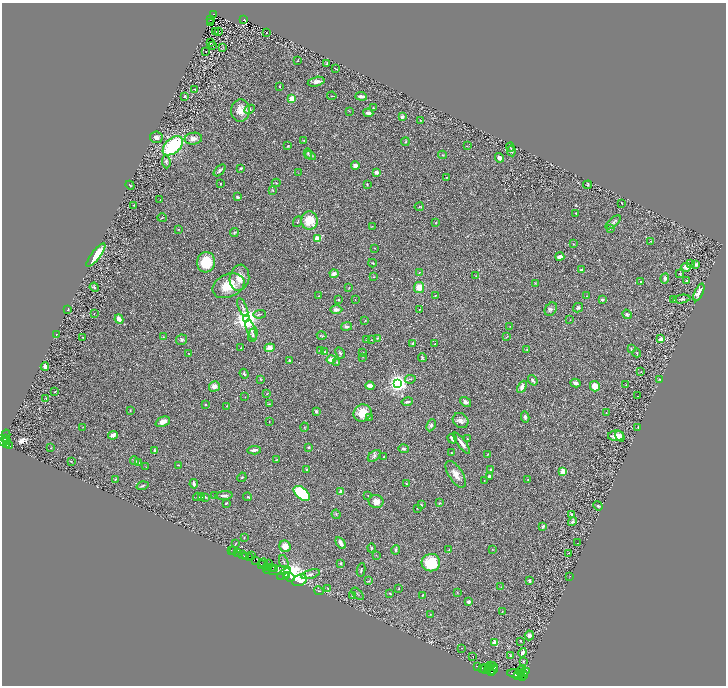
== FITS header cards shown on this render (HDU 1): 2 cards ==
NAXIS1  =                 1448
NAXIS2  =                 1367

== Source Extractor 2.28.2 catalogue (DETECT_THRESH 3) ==
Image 1448 x 1367 px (HDU 1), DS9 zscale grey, zoomed out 1/2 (1 PNG px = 2 x 2 image px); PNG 728 x 688 px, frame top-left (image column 1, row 1366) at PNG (2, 3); each listed source drawn as its Kron ellipse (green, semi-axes under 4 px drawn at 4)
Background 0.391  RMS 0.028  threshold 0.0835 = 3 sigma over >= 5 px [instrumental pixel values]
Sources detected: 350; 34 cannot appear on this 1/2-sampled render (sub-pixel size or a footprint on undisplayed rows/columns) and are neither listed nor drawn; the other 316 listed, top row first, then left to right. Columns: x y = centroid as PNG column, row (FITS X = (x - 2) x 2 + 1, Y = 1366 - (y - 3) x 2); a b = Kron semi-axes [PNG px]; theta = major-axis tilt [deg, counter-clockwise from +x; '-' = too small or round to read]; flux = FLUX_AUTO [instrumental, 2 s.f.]
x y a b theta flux
213 14 3 3 - 60
244 19 3 2 - 59
211 20 2 1 - 2.2
211 23 2 1 - 1.9
218 31 3 1 - 63
216 32 2 1 - 2.4
266 33 2 2 - 1.9
210 43 3 1 - 1.2
212 45 3 3 - 2.3
223 47 3 2 - 2.6
206 52 2 1 - 41
298 60 2 1 - 2.6
326 63 3 1 - 2
335 68 3 1 - 2.2
316 82 8 4 13 22
280 86 3 2 - 4.1
195 89 2 2 - 5.8
185 96 3 3 - 5.3
332 96 4 2 - 3.6
361 96 6 2 -5 24
292 99 4 3 - 63
373 108 2 2 - 3.9
250 109 5 4 - 8.7
240 110 11 9 85 58
349 111 3 2 - 1.8
368 113 5 3 - 17
402 117 2 2 - 44
421 120 2 2 - 2.3
156 137 6 5 - 20
193 139 9 6 7 29
304 140 3 2 - 3.8
405 142 4 3 - 5.4
173 146 12 7 41 460
288 146 4 3 - 5.2
467 146 2 2 - 1.9
510 147 4 2 - 5.1
511 151 5 4 - 9.1
308 153 5 3 - 6.2
310 155 6 4 -29 9.6
442 155 4 2 - 3.4
499 158 5 4 - 18
166 162 6 3 -84 12
355 166 4 4 - 21
241 168 4 3 - 6.3
220 170 7 3 43 9.9
376 172 4 3 - 20
298 173 2 1 - 1.5
447 177 3 2 - 2.6
220 183 2 2 - 5.1
276 183 4 2 - 5.1
367 184 3 2 - 3.2
130 185 5 2 - 4.2
588 185 4 2 - 3.6
273 190 3 2 - 3.6
238 197 4 3 - 8.8
160 200 3 2 - 3
622 203 2 1 - 2.2
134 205 2 1 - 1.4
419 207 4 3 - 6
576 213 3 2 - 5
162 218 4 1 - 2.6
309 220 9 8 - 120
298 222 6 2 70 4.4
613 222 9 4 42 14
436 223 3 2 - 2.1
372 226 3 2 - 2.3
610 228 3 2 - 4.4
179 229 3 3 - 3.6
234 232 4 3 - 5.2
317 239 3 3 - 180
651 241 3 2 - 2.7
573 244 3 2 - 2.4
374 248 2 2 - 1.9
96 255 14 4 52 150
560 257 4 3 - 20
206 262 10 9 - 130
373 263 4 2 - 4.9
691 264 2 1 - 5.4
696 264 3 3 - 19
686 267 5 4 - 32
582 270 3 3 - 5.2
419 273 2 1 - 2.1
334 274 4 3 - 24
680 274 4 3 - 4.1
476 276 2 2 - 1.6
374 277 3 2 - 2.8
239 278 13 9 81 63
665 278 5 4 - 12
686 280 2 1 - 3
640 281 2 2 - 12
535 283 3 3 - 3.6
228 286 17 11 24 120
94 287 5 3 - 6.5
349 288 3 2 - 2.4
419 288 5 5 - 54
699 292 9 4 66 42
435 295 3 2 - 2.6
319 296 2 1 - 3.6
586 296 2 2 - 2.1
682 299 8 3 9 8.4
338 300 3 3 - 4.5
355 300 2 1 - 2.9
602 300 2 2 - 33
674 300 2 1 - 2.3
243 307 10 3 -67 12
578 308 5 4 - 11
551 309 7 5 52 12
68 310 2 2 - 3.2
336 310 6 4 -1 22
419 310 3 2 - 2.8
94 313 2 2 - 1.8
260 314 6 3 4 7.7
627 314 5 3 - 9.4
119 319 5 3 - 37
247 319 4 4 - 5200
570 320 2 1 - 1.6
365 321 3 2 - 2.4
510 326 2 2 - 1.7
347 327 6 3 10 14
251 330 11 3 -70 16
56 334 2 1 - 1.6
253 335 8 4 77 14
322 336 5 2 - 4.7
83 337 2 1 - 1.4
164 337 3 3 - 3.9
506 337 4 2 - 3.5
377 338 4 3 - 3.9
366 339 2 2 - 2.7
661 339 2 2 - 63
182 340 5 5 - 10
371 340 2 2 - 1.7
412 343 2 2 - 9
434 344 3 2 - 3
241 348 2 2 - 2.7
270 348 5 4 - 37
631 349 4 2 - 4.1
320 350 2 2 - 3.2
527 350 2 2 - 2
325 352 3 3 - 5.4
188 353 2 2 - 2
340 353 6 3 -62 12
362 353 3 1 - 1.7
637 353 4 2 - 4.5
363 357 3 2 - 1.7
422 357 4 3 - 7.2
331 359 4 3 - 42
289 360 3 2 - 7.4
337 362 3 2 - 2.8
45 367 4 3 - 17
641 372 3 1 - 1.6
244 374 5 3 - 9
261 379 4 2 - 4.3
410 379 5 2 - 5.3
659 379 3 2 - 3.1
533 380 5 3 - 14
398 383 4 3 - 3400
575 383 5 3 - 18
626 385 2 1 - 1.4
214 386 5 5 - 31
370 386 4 3 - 25
595 386 5 5 - 69
522 387 7 3 64 19
55 392 4 2 - 4
267 394 4 2 - 2.8
637 396 2 1 - 1
245 397 2 2 - 2
46 398 3 2 - 2.6
407 402 6 3 10 11
465 402 6 4 -36 15
206 404 3 2 - 5.1
269 404 3 2 - 3.2
227 406 3 2 - 2.3
130 410 3 2 - 2.7
316 411 3 3 - 13
362 413 9 8 - 78
606 413 2 2 - 3.3
369 417 2 2 - 2.4
525 417 5 3 - 12
461 421 8 7 - 23
163 422 7 5 22 36
269 422 2 2 - 1.8
431 425 6 4 64 12
83 427 3 1 - 1.9
304 427 4 2 - 3.9
638 428 2 1 - 2.6
6 434 5 2 - 40
113 435 5 3 - 27
616 436 8 5 0 59
620 436 6 4 -55 38
6 439 4 2 - 170
452 439 5 2 - 20
467 439 2 1 - 2.3
6 441 4 2 - 160
3 442 3 1 - 14
462 443 13 3 -53 28
7 445 2 2 - 240
9 446 3 1 - 170
309 447 4 3 - 4
51 448 3 1 - 1.8
403 449 5 3 - 10
155 450 4 3 - 9
254 450 7 2 4 18
452 453 2 2 - 3
488 454 3 2 - 2.8
374 456 7 4 39 13
384 457 2 2 - 17
276 460 3 2 - 2.9
71 461 3 2 - 2.1
134 461 4 3 - 9.2
138 462 3 3 - 3.6
179 465 3 2 - 4.1
146 467 3 1 - 1.7
307 469 2 2 - 19
491 470 3 2 - 9.9
563 472 4 3 - 93
456 474 15 7 -57 45
489 476 3 3 - 12
242 477 5 3 - 4.7
528 479 3 3 - 4.1
115 480 3 2 - 4
484 481 2 1 - 1.5
406 483 3 2 - 3.3
194 484 5 2 - 15
143 486 6 2 16 6
341 492 2 2 - 95
302 493 9 5 -40 260
368 495 2 2 - 2.9
202 496 2 2 - 2.8
214 496 2 2 - 5
224 496 8 3 6 18
197 497 4 2 - 3.7
205 497 4 2 - 5.8
248 497 4 3 - 5.2
376 501 7 6 - 38
226 503 3 2 - 5
440 503 3 3 - 4.2
421 505 2 2 - 4.1
598 506 5 3 - 6.9
417 508 2 1 - 2
336 514 5 3 - 5.8
572 514 3 3 - 5.9
572 522 5 4 - 9.9
543 527 4 3 - 9.1
244 537 3 2 - 2
341 543 6 4 -59 24
577 543 2 1 - 1.3
235 544 4 2 - 2.4
285 546 6 5 - 57
371 548 4 4 - 5.6
492 549 3 2 - 2.4
231 550 2 1 - 4.9
396 550 5 3 - 9.1
449 550 4 3 - 6.6
234 551 2 1 - 25
238 553 2 2 - 140
569 553 2 2 - 2
242 554 3 2 - 400
376 555 3 3 - 2.7
245 556 3 2 - 85
251 556 2 1 - 13
250 558 3 1 - 46
255 561 3 2 - 110
284 562 7 3 -71 7.8
263 563 4 2 - 410
341 563 4 3 - 5
431 563 9 9 - 200
261 564 3 1 - 210
269 564 3 2 - 330
268 567 2 1 - 190
271 567 2 2 - 280
275 568 3 2 - 700
277 570 14 3 3 490
361 570 7 2 82 5.7
284 574 8 4 35 770
311 574 10 4 15 18
287 575 2 1 - 420
570 576 2 1 - 0.96
290 577 5 2 - 7200
300 580 7 5 26 290
369 581 3 2 - 3.4
529 581 3 3 - 6.3
501 587 3 2 - 2.1
328 589 4 2 - 3.8
399 589 4 3 - 5.4
319 591 5 2 - 3.6
457 592 2 2 - 2.4
390 593 2 2 - 4.6
358 594 7 1 -45 3.9
352 595 2 2 - 8.7
422 595 2 2 - 2.8
468 602 3 3 - 18
502 612 4 2 - 3.1
430 614 2 2 - 2.1
529 635 5 4 - 17
520 641 2 2 - 4.4
495 643 2 2 - 160
461 648 2 1 - 2.5
523 653 5 3 - 17
473 656 2 1 - 1.2
510 656 2 2 - 4.6
523 661 3 2 - 3.7
491 665 2 2 - 950
478 667 2 1 - 110
493 667 5 2 - 2200
483 668 3 2 - 2000
489 668 3 2 - 1100
485 669 5 3 - 3900
487 670 3 2 - 2100
493 670 5 3 - 1600
521 671 5 2 - 1100
523 672 6 4 20 2300
492 673 3 2 - 1400
515 673 8 4 -5 5600
523 675 5 2 - 1200
517 676 3 2 - 1300
522 678 3 2 - 980
At the frame edge (FLAGS 8, measured only in part): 1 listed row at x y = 3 442
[34 sub-pixel or undisplayed-footprint detections neither listed nor drawn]